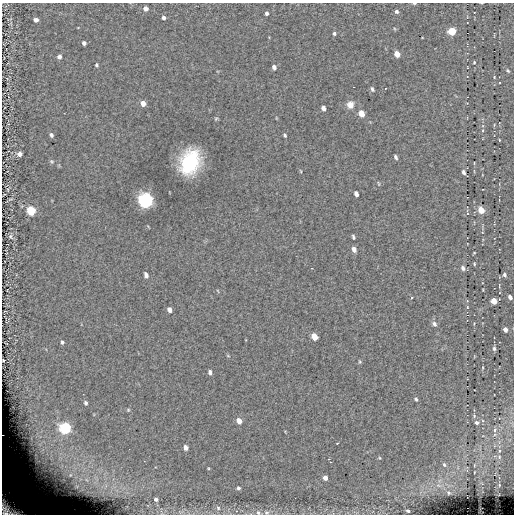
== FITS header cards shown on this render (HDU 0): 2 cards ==
NAXIS1  =                  512
NAXIS2  =                  512

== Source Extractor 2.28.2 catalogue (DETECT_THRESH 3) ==
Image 512 x 512 px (HDU 0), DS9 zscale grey, 1 PNG px = 1 image px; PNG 516 x 516 px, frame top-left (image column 1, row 512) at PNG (2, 3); no overlay
Background 0.0936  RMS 4.9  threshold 14.8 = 3 sigma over >= 5 px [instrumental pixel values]
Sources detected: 93; all 93 listed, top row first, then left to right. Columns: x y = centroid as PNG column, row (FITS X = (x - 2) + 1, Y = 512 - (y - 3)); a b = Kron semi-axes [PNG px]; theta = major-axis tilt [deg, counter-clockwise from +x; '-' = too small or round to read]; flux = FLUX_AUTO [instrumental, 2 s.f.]
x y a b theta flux
414 3 5 3 - 390
482 3 3 2 - 220
145 8 5 4 - 1700
397 11 4 4 - 820
267 13 4 3 - 860
163 18 4 4 - 1100
36 20 4 4 - 1400
395 29 5 3 - 280
452 31 5 5 - 11000
334 33 5 4 - 590
84 43 4 4 - 1200
397 54 5 4 - 3800
59 57 5 4 - 1300
474 62 3 3 - 380
96 65 4 4 - 550
274 67 5 4 - 1100
467 67 3 2 - 190
508 71 6 4 -42 490
494 77 3 3 - 260
353 87 3 2 - 300
372 89 6 4 -62 640
143 103 5 4 - 2500
350 105 9 8 - 2400
323 108 5 4 - 1400
361 113 6 4 -68 4100
216 119 5 4 - 400
51 135 4 4 - 780
285 135 4 3 - 500
499 140 3 2 - 240
19 154 5 4 - 1400
396 157 5 3 - 690
52 161 6 4 -33 490
190 162 18 13 68 31000
300 171 5 3 - 270
463 172 4 3 - 800
379 183 6 3 -71 310
8 190 4 2 - 230
356 194 5 4 - 1400
145 201 7 6 - 110000
481 210 6 4 -66 4200
31 211 6 5 - 19000
467 214 4 3 - 330
10 237 7 5 -67 650
353 237 4 3 - 540
354 249 6 4 -70 1600
474 264 3 3 - 340
463 268 6 4 -74 890
146 275 5 4 - 1500
504 275 4 3 - 640
218 291 5 3 - 260
411 297 4 3 - 270
510 297 4 3 - 1100
467 301 3 3 - 260
494 301 5 4 - 3800
467 307 4 3 - 240
169 310 6 4 -61 1400
474 323 4 3 - 230
434 324 6 5 - 1000
505 330 4 4 - 1600
314 337 6 4 -63 5300
62 342 5 4 - 710
494 348 6 4 -88 660
228 356 5 3 - 280
3 360 2 2 - 280
360 362 6 4 -73 390
210 372 5 4 - 920
416 399 5 4 - 560
85 403 5 4 - 750
128 410 5 4 - 430
474 416 4 4 - 290
239 421 5 4 - 2800
477 423 4 3 - 590
65 428 6 6 - 44000
494 430 5 3 - 460
337 443 3 2 - 210
186 447 5 4 - 1900
499 451 3 2 - 210
499 457 3 2 - 200
380 458 4 3 - 260
328 459 3 2 - 330
52 462 39 24 -28 27000
330 462 3 2 - 350
444 465 5 4 - 410
208 468 5 3 - 280
325 478 4 4 - 1800
238 488 4 3 - 600
449 493 3 3 - 380
156 499 4 3 - 760
10 507 25 15 -32 22000
218 508 6 5 - 590
408 511 3 3 - 480
258 512 6 5 - 570
266 512 7 5 -6 660
At the frame edge (FLAGS 8, measured only in part): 5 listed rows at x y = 414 3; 482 3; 3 360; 10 507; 258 512